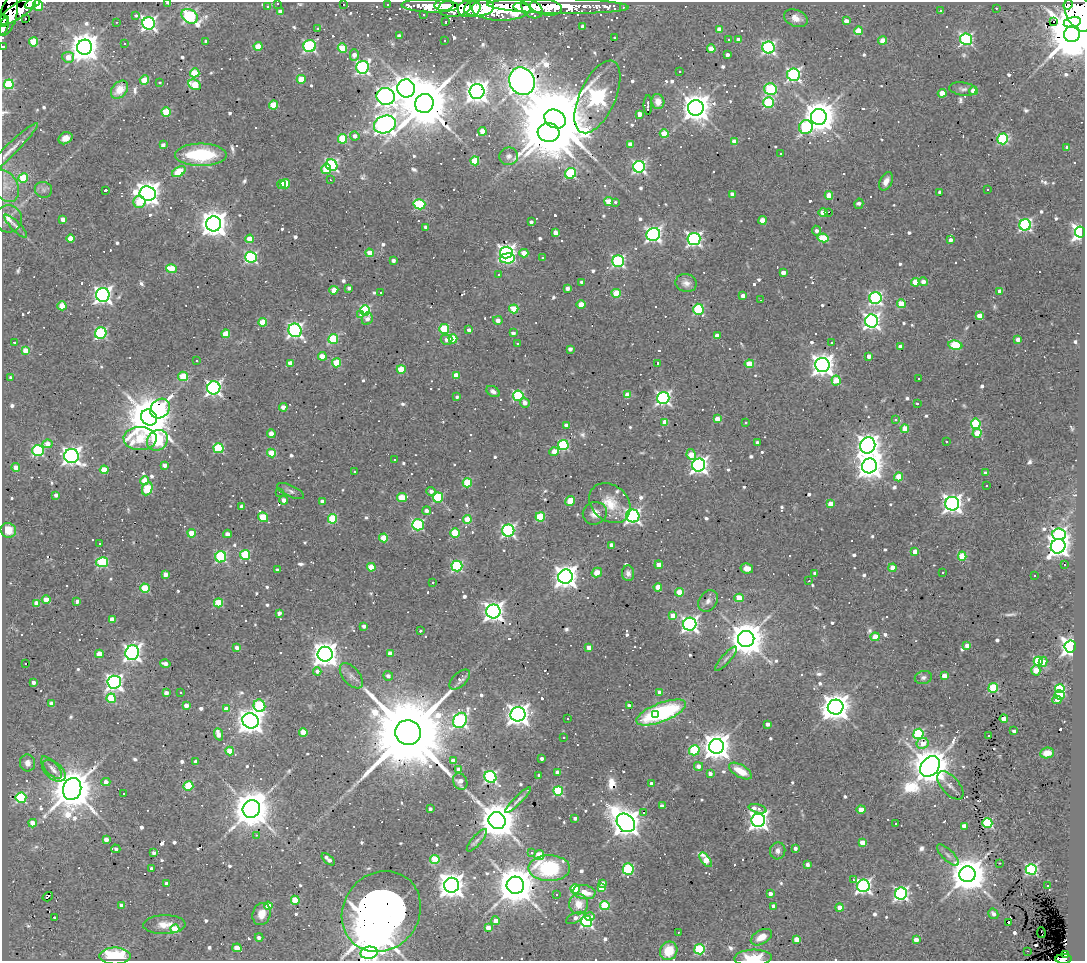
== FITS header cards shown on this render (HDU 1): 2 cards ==
NAXIS1  =                 1083
NAXIS2  =                  959

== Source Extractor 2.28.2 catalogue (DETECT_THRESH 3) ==
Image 1083 x 959 px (HDU 1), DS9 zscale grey, 1 PNG px = 1 image px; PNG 1087 x 963 px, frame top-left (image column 1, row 959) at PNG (2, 2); each listed source drawn as its Kron ellipse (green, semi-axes under 4 px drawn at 4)
Background 1.24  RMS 0.074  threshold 0.221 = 3 sigma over >= 5 px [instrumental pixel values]
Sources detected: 940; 2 with non-positive FLUX_AUTO (blend fragments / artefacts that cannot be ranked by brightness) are neither listed nor drawn; of the other 938, the 500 brightest by FLUX_AUTO listed and drawn (438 fainter detections omitted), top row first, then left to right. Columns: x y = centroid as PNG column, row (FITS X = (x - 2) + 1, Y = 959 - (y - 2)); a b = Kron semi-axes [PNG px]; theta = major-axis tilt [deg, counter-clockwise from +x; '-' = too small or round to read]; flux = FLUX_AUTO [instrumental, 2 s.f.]
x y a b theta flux
32 3 8 4 26 500
168 3 3 2 - 53
278 3 3 3 - 27
343 4 3 3 - 67
388 4 3 3 - 62
444 5 9 5 4 1200
1068 5 5 4 - 870
38 6 5 5 - 260
267 6 4 3 - 19
430 6 28 6 -1 2200
558 6 71 7 -1 3500
455 7 16 9 8 2200
546 7 16 8 -9 2700
623 7 3 2 - 28
469 8 11 8 15 2100
479 8 15 8 7 3500
522 8 9 4 -13 8000
996 8 3 2 - 18
501 9 29 12 -1 7000
532 9 11 8 -34 2200
941 10 3 3 - 66
17 11 22 7 33 2100
280 12 4 4 - 47
1079 12 20 12 -67 6400
423 14 3 3 - 21
9 15 21 8 75 2300
136 15 3 3 - 82
190 16 9 6 -32 880
26 18 3 3 - 620
796 18 12 8 -21 42
3 20 6 3 -88 410
446 21 3 3 - 19
846 21 4 3 - 47
1054 21 3 3 - 2700
116 22 3 2 - 20
1072 22 8 5 13 3600
149 23 6 6 - 1500
4 26 10 4 71 540
583 26 4 4 - 27
317 28 3 3 - 40
719 29 4 4 - 53
859 31 4 4 - 160
1072 34 8 8 - 37000
399 36 4 4 - 25
614 37 3 3 - 58
729 39 3 3 - 130
966 39 6 6 - 930
444 40 3 3 - 38
738 40 4 4 - 51
883 40 4 4 - 95
206 41 4 3 - 23
33 42 4 4 - 200
124 43 3 3 - 37
3 46 3 3 - 38
258 46 4 4 - 130
310 46 6 6 - 860
85 47 7 7 - 8500
342 48 5 4 - 150
768 48 6 6 - 1100
711 49 4 4 - 130
354 55 6 4 -89 38
727 55 3 3 - 22
68 57 6 5 - 71
363 67 6 6 - 1200
679 71 3 3 - 19
195 73 5 4 - 220
793 75 6 6 - 1200
301 79 4 4 - 150
144 80 5 4 - 140
522 81 14 12 -63 13000
159 82 3 3 - 40
9 84 5 5 - 370
195 85 6 5 - 200
406 88 9 8 - 4700
771 89 6 5 - 480
963 89 13 6 -8 22
120 90 10 7 48 41
974 91 4 4 - 130
477 92 7 7 - 4700
942 93 4 4 - 110
386 96 9 8 - 3200
597 97 39 18 66 2400
658 102 7 6 - 53
424 103 9 9 - 45000
769 103 5 5 - 410
274 105 4 4 - 220
648 105 10 3 90 21
696 108 8 7 - 8200
166 112 5 4 - 230
639 114 4 4 - 46
819 117 8 8 - 11000
555 119 11 8 -30 84000
385 124 11 8 18 4500
806 127 7 6 - 610
482 131 4 4 - 100
549 132 11 9 -7 29000
664 134 4 4 - 150
355 136 5 4 - 34
65 138 7 5 28 40
343 139 5 4 - 290
1003 139 5 5 - 540
735 142 4 4 - 72
163 145 4 3 - 29
630 145 4 4 - 71
1067 147 4 3 - 39
10 151 39 5 45 50
781 154 3 3 - 22
201 155 26 11 0 390
509 156 9 8 - 22
475 161 4 4 - 170
332 165 6 5 - 930
639 167 6 6 - 1000
326 169 5 5 - 160
179 172 7 4 33 220
570 173 6 5 - 450
23 178 5 4 - 210
330 180 3 2 - 48
886 181 10 6 66 35
282 184 4 3 - 50
285 184 5 4 - 170
6 186 17 12 -59 51
43 190 9 7 -21 18
105 190 3 3 - 71
988 190 3 3 - 26
940 192 4 3 - 19
148 194 8 7 - 5400
732 194 4 3 - 24
829 195 4 4 - 99
139 202 6 6 - 150
609 202 4 4 - 120
615 202 3 3 - 1400
419 204 6 5 - 400
859 204 5 4 - 21
823 212 4 4 - 87
829 212 3 2 - 720
8 219 14 13 - 43
63 219 4 4 - 56
763 220 4 4 - 97
531 222 3 3 - 21
214 224 7 7 - 6900
1025 225 6 5 - 1000
16 226 15 4 -45 21
426 227 4 3 - 20
817 231 5 4 - 22
1080 232 5 5 - 2600
555 233 4 4 - 53
653 234 7 6 - 1800
70 238 4 4 - 68
823 238 6 4 -12 230
250 239 4 4 - 130
694 239 6 6 - 1500
950 240 4 3 - 22
506 252 6 6 - 1900
369 253 4 4 - 70
524 253 4 4 - 74
251 257 6 5 - 810
507 258 7 5 5 440
542 258 3 3 - 400
393 260 4 3 - 22
618 261 6 6 - 900
171 269 5 4 - 180
783 272 4 4 - 45
499 275 3 3 - 30
582 282 4 4 - 22
915 282 4 4 - 110
923 282 4 4 - 34
686 283 10 9 - 36
349 288 4 3 - 19
567 288 4 3 - 26
334 290 5 4 - 80
1000 291 4 3 - 35
381 292 3 3 - 41
616 293 4 4 - 210
103 295 7 6 - 2500
743 296 4 4 - 45
875 298 6 6 - 1000
761 300 3 2 - 35
581 304 4 4 - 90
901 304 4 4 - 130
62 306 4 4 - 120
514 309 4 4 - 180
698 309 5 5 - 470
365 310 5 5 - 540
361 314 3 3 - 45
980 316 4 4 - 86
367 319 6 5 - 34
498 320 5 4 - 32
872 321 6 6 - 2000
263 322 4 4 - 160
444 329 5 5 - 280
295 330 7 6 - 1500
469 330 4 3 - 31
101 333 6 5 - 600
513 333 4 3 - 25
226 334 4 4 - 130
717 336 4 4 - 59
333 339 5 4 - 350
453 339 5 4 - 200
1018 339 4 4 - 36
446 340 6 5 - 21
14 342 3 3 - 54
517 343 3 3 - 23
831 343 3 3 - 94
955 345 7 4 -8 330
900 346 4 3 - 29
570 349 4 4 - 25
26 350 4 4 - 120
322 356 4 4 - 72
869 356 4 3 - 40
196 361 3 3 - 43
290 363 4 4 - 60
336 363 4 4 - 200
658 363 3 3 - 23
749 364 4 4 - 130
822 365 7 7 - 4300
401 369 4 4 - 120
456 375 4 4 - 84
183 376 5 4 - 190
11 378 4 4 - 18
919 378 3 3 - 18
836 380 5 4 - 120
214 388 6 6 - 1700
493 392 7 5 -30 20
627 395 4 4 - 54
518 396 5 5 - 490
457 397 3 3 - 30
663 398 6 6 - 1300
525 403 5 5 - 32
917 404 3 3 - 170
283 407 4 4 - 38
160 409 11 9 45 590
149 418 8 7 - 27000
717 419 4 4 - 84
896 420 3 3 - 28
665 422 4 4 - 77
746 423 3 3 - 24
976 424 5 5 - 340
566 425 4 4 - 39
905 429 4 4 - 120
977 433 4 4 - 140
271 434 4 4 - 45
140 438 16 11 1 330
157 440 11 9 46 740
946 441 3 3 - 30
757 443 4 3 - 19
48 444 5 4 - 56
563 445 5 5 - 490
868 446 8 7 - 4500
219 448 5 5 - 350
38 451 6 5 - 600
554 452 4 4 - 69
272 453 4 4 - 130
691 454 5 4 - 81
71 456 7 7 - 2900
394 460 3 3 - 50
165 465 4 4 - 33
699 465 6 6 - 2200
869 466 8 7 - 6100
16 468 4 4 - 58
104 470 4 4 - 130
354 472 3 3 - 80
985 473 4 3 - 19
898 477 4 4 - 110
145 480 4 4 - 85
467 483 4 4 - 220
987 486 3 3 - 790
147 489 7 5 63 250
290 491 15 5 -25 19
431 491 4 4 - 24
279 492 3 2 - 200
56 495 4 3 - 23
438 497 5 5 - 350
402 498 5 4 - 160
284 500 4 4 - 26
322 501 4 4 - 40
570 501 5 4 - 140
610 503 22 18 -42 120
830 504 4 4 - 93
952 504 7 7 - 2800
242 507 4 4 - 34
426 511 4 4 - 27
595 513 12 11 - 45
633 516 7 6 - 1600
263 517 5 4 - 200
540 517 5 4 - 270
333 519 5 4 - 270
467 519 4 4 - 140
418 525 6 5 - 640
8 530 8 7 - 82
508 530 6 6 - 1100
192 533 4 4 - 120
455 533 4 4 - 240
227 534 4 3 - 30
1059 534 7 6 - 1200
384 538 4 4 - 150
100 543 3 3 - 52
612 545 4 3 - 55
1058 546 7 7 - 3800
915 552 4 4 - 76
245 555 5 5 - 310
962 556 4 4 - 190
221 557 5 5 - 630
102 562 6 5 - 430
659 565 4 4 - 66
1064 565 3 3 - 63
457 566 5 5 - 600
371 567 4 4 - 140
747 568 6 5 - 38
893 568 4 4 - 88
277 570 3 3 - 20
943 572 3 3 - 23
597 573 5 4 - 56
628 573 8 6 -85 28
815 573 4 4 - 19
166 574 4 4 - 39
1034 576 3 3 - 54
565 577 7 7 - 4800
809 581 3 2 - 51
433 582 3 3 - 230
658 587 4 4 - 100
145 588 5 4 - 240
680 592 4 4 - 160
739 598 4 4 - 130
46 600 4 4 - 76
77 601 3 3 - 25
708 601 11 9 54 28
37 603 4 4 - 79
218 603 4 4 - 210
493 611 7 7 - 3200
279 613 3 3 - 31
673 616 4 4 - 70
112 619 4 4 - 71
690 624 6 6 - 1900
364 626 4 4 - 23
420 631 3 3 - 99
875 637 4 4 - 100
746 639 8 8 - 14000
967 645 4 4 - 38
1070 646 6 5 - 2900
237 648 4 3 - 29
589 648 4 4 - 48
132 653 7 6 - 2300
390 653 4 4 - 68
99 654 4 4 - 93
325 654 7 7 - 6000
726 659 15 4 49 19
1038 661 4 4 - 380
1043 662 5 4 - 70
26 664 3 3 - 65
165 664 5 3 - 31
1036 670 5 4 - 120
317 671 4 4 - 27
351 676 15 8 -50 30
388 676 5 5 - 20
944 676 4 4 - 82
923 678 8 6 13 19
460 680 12 6 45 32
33 682 3 3 - 19
114 682 6 6 - 2100
993 688 5 4 - 330
1060 688 5 4 - 360
660 692 4 4 - 47
166 693 4 4 - 31
181 693 3 3 - 43
1060 695 5 4 - 160
111 698 5 4 - 240
1057 700 4 4 - 40
51 704 4 4 - 53
629 705 4 3 - 22
186 706 4 4 - 43
259 706 6 5 - 480
836 707 8 7 - 7500
227 709 4 4 - 67
661 712 26 9 21 690
518 714 7 7 - 4300
655 715 3 2 - 57
568 719 3 3 - 50
1004 719 4 4 - 78
460 720 8 6 57 1400
250 721 8 7 - 6000
768 724 4 4 - 29
1014 731 4 3 - 21
303 732 4 4 - 110
408 732 13 12 - 140000
219 734 6 4 -68 67
918 734 5 5 - 470
988 736 3 3 - 39
564 737 3 3 - 18
923 743 6 5 - 74
717 746 7 7 - 7200
694 750 5 5 - 370
230 751 4 4 - 100
1047 753 7 5 9 51
542 759 4 3 - 18
453 761 4 4 - 44
196 762 4 4 - 20
28 763 8 7 - 35
698 766 5 4 - 27
930 766 11 8 47 17000
51 768 14 6 -48 29
459 770 4 4 - 45
54 771 13 8 -40 38
740 771 13 6 -30 95
558 772 4 4 - 40
710 774 3 3 - 26
539 775 3 3 - 23
490 777 6 5 - 890
460 781 8 7 - 41
106 782 4 4 - 38
651 784 4 3 - 46
950 785 17 9 -49 33
188 786 5 5 - 270
72 789 11 9 76 24000
558 791 5 5 - 400
123 793 3 3 - 19
21 798 5 5 - 540
518 800 18 3 45 20
662 806 4 3 - 35
251 809 9 8 - 17000
430 809 3 3 - 21
757 809 9 3 -16 92
861 810 4 4 - 110
644 813 3 3 - 710
575 818 4 3 - 20
497 820 9 8 - 18000
758 820 7 6 - 2800
33 823 4 4 - 62
626 823 10 8 -46 8100
987 823 5 5 - 450
896 824 3 3 - 44
964 826 4 4 - 44
256 835 3 2 - 30
106 839 4 4 - 36
477 840 14 5 49 20
863 843 4 4 - 140
795 848 4 3 - 28
116 849 5 3 - 19
778 851 8 7 - 25
154 853 4 3 - 19
531 853 3 3 - 82
539 855 5 5 - 190
948 855 14 5 -45 24
328 859 8 3 -40 36
435 860 4 4 - 230
706 860 8 4 -52 130
1000 863 3 2 - 56
807 864 4 3 - 19
549 868 21 13 -1 480
152 869 4 3 - 25
628 869 6 5 - 490
1031 869 5 5 - 640
967 874 8 8 - 16000
853 880 3 3 - 43
602 883 4 3 - 26
167 884 4 4 - 37
452 885 7 7 - 6400
515 885 9 8 - 20000
863 886 6 6 - 1500
1047 886 3 3 - 33
601 888 4 4 - 110
575 889 4 4 - 270
584 892 11 7 -9 95
556 894 3 3 - 32
770 894 4 3 - 31
901 894 6 6 - 1300
48 897 5 3 - 41
295 900 4 4 - 180
579 904 10 9 - 79
122 905 4 4 - 31
268 906 4 4 - 140
605 906 5 4 - 320
773 906 4 4 - 28
840 908 4 4 - 94
381 912 42 37 51 41000
261 914 11 9 73 60
993 914 5 5 - 21
589 916 5 4 - 40
55 917 3 3 - 180
575 918 10 5 25 35
496 921 4 4 - 44
586 921 5 5 - 910
1009 923 4 2 - 33
164 925 21 9 2 71
488 927 4 4 - 71
175 929 4 4 - 230
678 932 3 3 - 110
1041 933 5 2 - 21
259 937 4 4 - 22
761 937 11 7 31 58
797 939 4 4 - 62
916 940 4 4 - 48
237 948 4 4 - 90
699 949 5 5 - 400
669 951 9 8 - 110
1027 951 3 2 - 37
369 953 9 6 8 1400
1065 955 4 3 - 280
115 956 15 8 0 360
753 958 18 8 2 150
1064 959 8 5 4 700
At the frame edge (FLAGS 8, measured only in part): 9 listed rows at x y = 32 3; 168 3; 278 3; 1079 12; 3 20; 4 26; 3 46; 753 958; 1064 959
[438 fainter detections neither listed nor drawn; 2 non-positive-flux detections neither listed nor drawn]